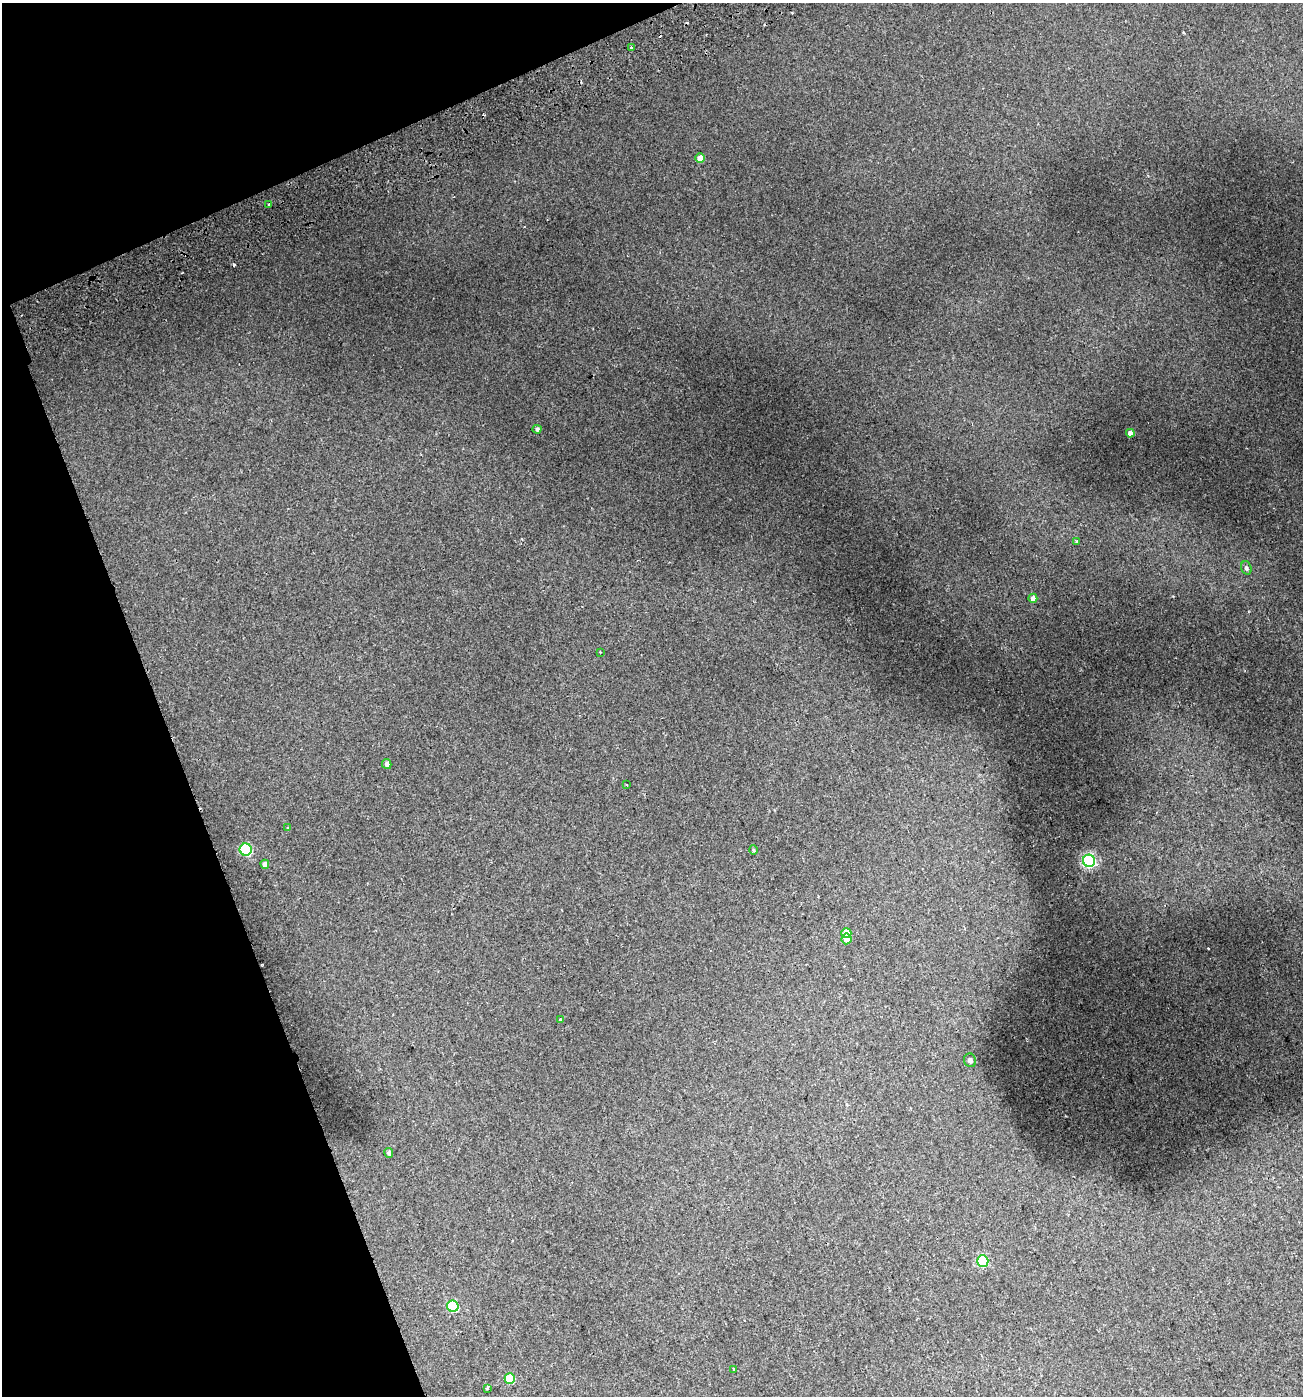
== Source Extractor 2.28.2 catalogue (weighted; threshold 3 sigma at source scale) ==
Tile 5 of 4 x 4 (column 1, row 2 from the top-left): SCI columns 111-1411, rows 2850-4243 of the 5479 x 5695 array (HDU 1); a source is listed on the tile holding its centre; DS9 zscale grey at full resolution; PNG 1305 x 1398 px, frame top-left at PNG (2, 3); each listed source drawn as its Kron ellipse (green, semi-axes under 4 px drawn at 4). Shown black and unused: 19% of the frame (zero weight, under 2 of 3 exposures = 3% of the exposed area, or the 3 px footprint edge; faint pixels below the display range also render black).
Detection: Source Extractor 2.28.2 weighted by HDU 2 'WHT'; one run over the whole footprint, this tile lists its part. Background 0.00818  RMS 0.0033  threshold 0.0148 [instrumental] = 3 sigma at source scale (4.5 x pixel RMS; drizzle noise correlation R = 1.50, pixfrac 1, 0.0396/0.0396 arcsec/px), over >= 5 px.
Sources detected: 29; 3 cosmic-ray / hot-pixel residue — neither listed nor drawn; the other 26 listed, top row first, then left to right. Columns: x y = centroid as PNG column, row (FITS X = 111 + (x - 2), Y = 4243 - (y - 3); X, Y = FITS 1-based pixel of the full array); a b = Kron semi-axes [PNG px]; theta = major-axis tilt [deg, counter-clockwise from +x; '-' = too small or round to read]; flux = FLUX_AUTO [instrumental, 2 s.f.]
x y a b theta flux
631 48 3 3 - 1.5
700 158 4 4 - 3.1
269 204 4 3 - 1.2
537 429 4 4 - 0.71
1130 433 4 4 - 1.9
1076 542 3 3 - 0.49
1246 568 7 5 -70 0.9
1033 598 4 4 - 1.7
600 652 2 2 - 0.22
387 764 5 4 - 1.2
627 785 3 2 - 0.27
288 828 3 2 - 0.42
246 850 6 6 - 28
753 850 4 4 - 0.4
1089 861 6 6 - 68
265 864 4 4 - 1.6
846 933 5 5 - 4
846 939 5 5 - 3.1
560 1020 3 3 - 0.47
970 1060 7 6 - 1.2
389 1153 5 4 - 0.71
983 1261 5 5 - 27
453 1306 6 5 - 22
734 1370 3 3 - 0.29
510 1378 5 5 - 11
488 1388 3 3 - 0.39